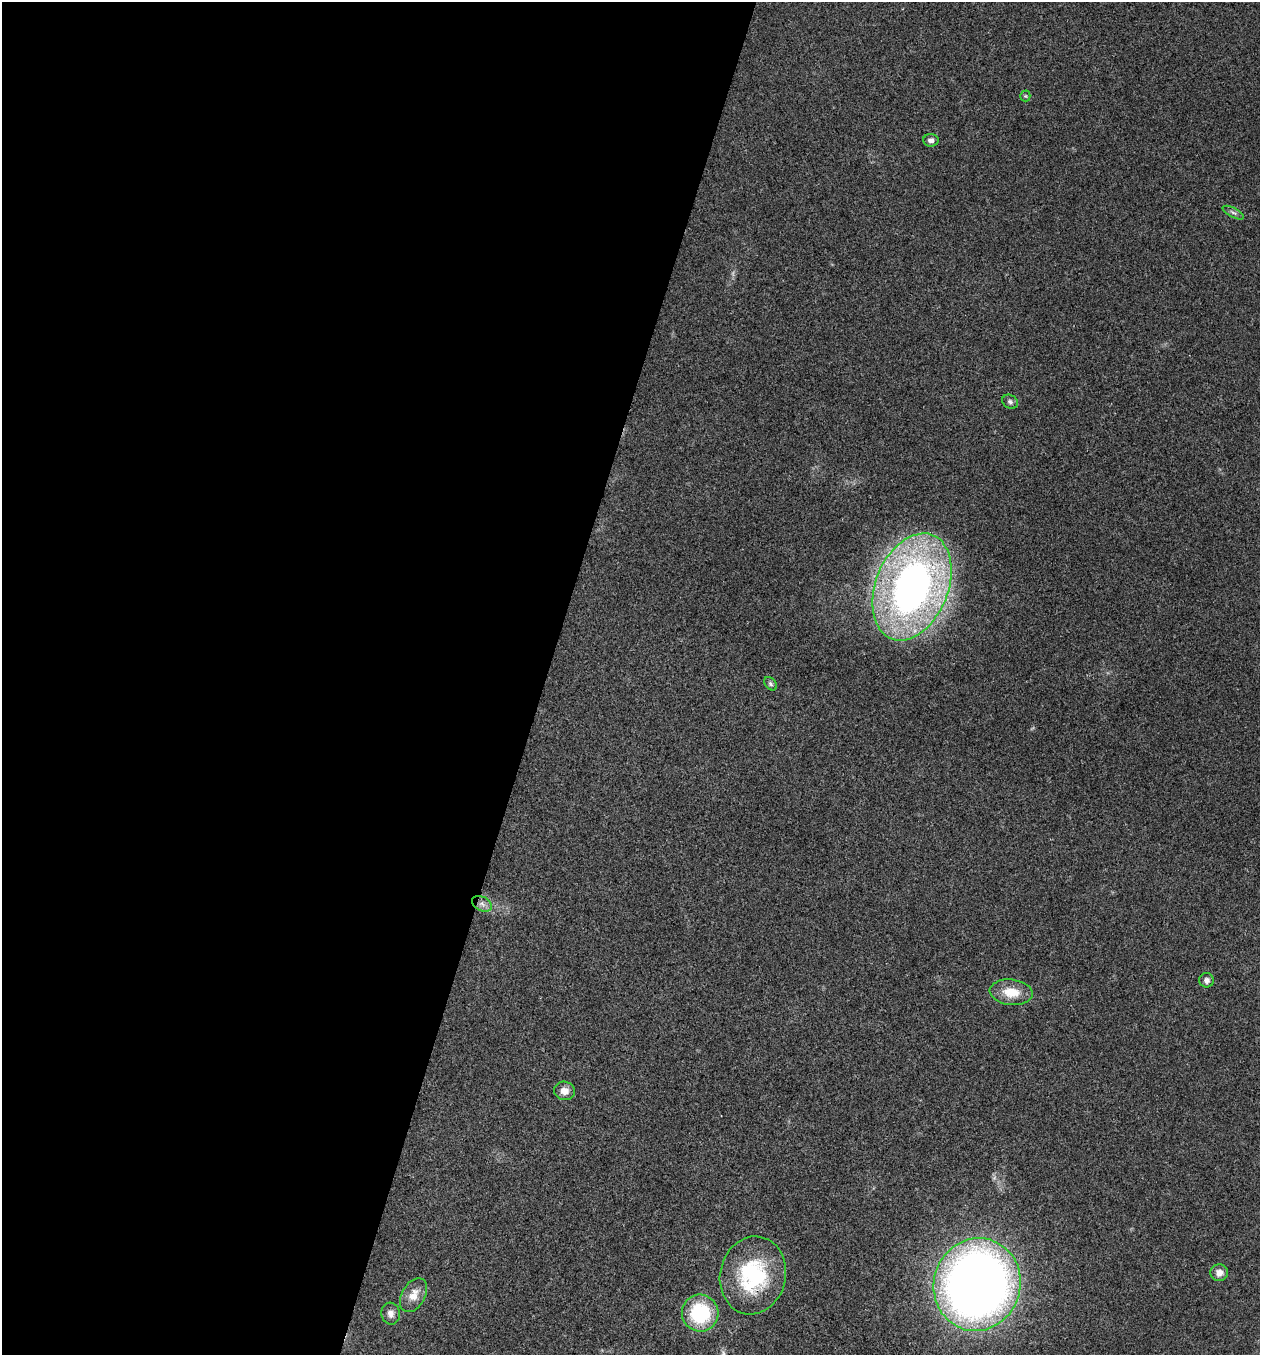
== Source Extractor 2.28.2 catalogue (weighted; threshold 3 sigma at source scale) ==
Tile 5 of 4 x 4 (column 1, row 2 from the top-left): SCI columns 267-1524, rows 2708-4060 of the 5432 x 5418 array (HDU 1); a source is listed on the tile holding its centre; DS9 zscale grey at full resolution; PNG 1262 x 1357 px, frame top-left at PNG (2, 2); each listed source drawn as its Kron ellipse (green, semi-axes under 4 px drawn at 4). Shown black and unused: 43% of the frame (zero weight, under 3 of 4 exposures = <1% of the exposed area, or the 3 px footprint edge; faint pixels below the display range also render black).
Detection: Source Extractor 2.28.2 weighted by HDU 2 'WHT'; one run over the whole footprint, this tile lists its part. Background 0.0221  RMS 0.0041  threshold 0.0183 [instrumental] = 3 sigma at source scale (4.5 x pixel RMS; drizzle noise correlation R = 1.50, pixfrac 1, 0.05/0.05 arcsec/px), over >= 5 px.
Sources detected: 16; all 16 listed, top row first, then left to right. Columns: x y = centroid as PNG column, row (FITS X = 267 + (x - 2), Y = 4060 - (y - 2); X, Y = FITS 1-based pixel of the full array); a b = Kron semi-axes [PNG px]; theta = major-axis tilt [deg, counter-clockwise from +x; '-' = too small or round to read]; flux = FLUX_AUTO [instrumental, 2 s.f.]
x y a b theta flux
1025 96 5 5 - 0.54
931 140 8 6 -5 1.7
1233 213 12 4 -28 1.3
1010 402 8 6 -28 1.1
912 587 56 36 68 220
770 684 8 5 -51 0.9
482 904 11 7 -28 2.2
1207 980 7 7 - 1.6
1011 992 21 12 -6 8.5
564 1091 10 9 - 3.4
1219 1273 9 8 - 2.9
753 1275 39 33 77 38
977 1284 47 43 73 410
413 1295 18 11 61 5
700 1313 18 18 - 28
391 1314 11 9 -76 2.3
Overlapping masked pixels (flux is a lower limit): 1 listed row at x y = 753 1275